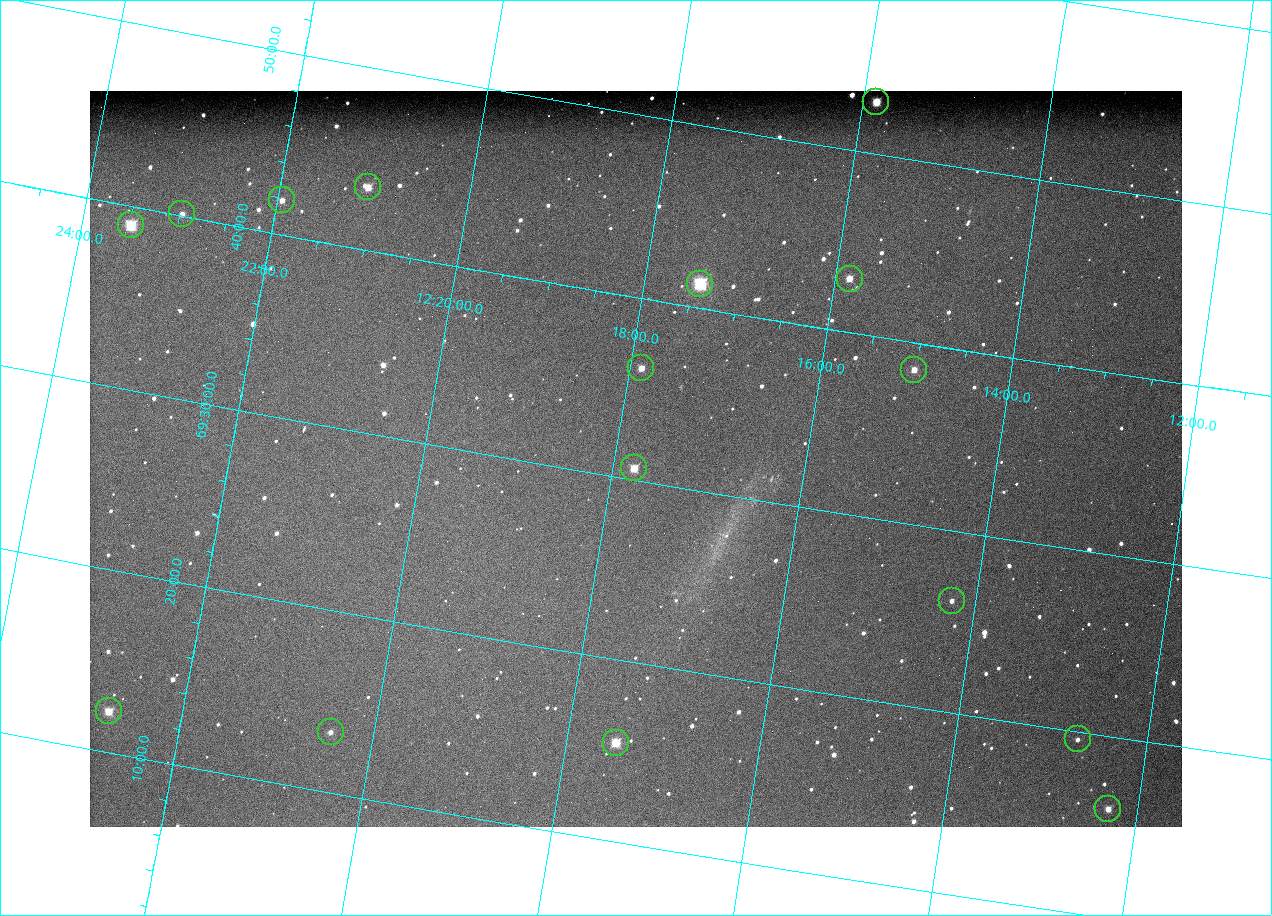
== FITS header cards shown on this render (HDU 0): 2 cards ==
NAXIS1  =                 1092
NAXIS2  =                  736

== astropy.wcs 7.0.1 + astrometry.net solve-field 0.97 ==
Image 1092 x 736 px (HDU 0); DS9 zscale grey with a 90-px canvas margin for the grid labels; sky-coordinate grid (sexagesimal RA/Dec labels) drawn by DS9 from the SOLVED WCS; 16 Tycho-2 reference stars matched to detected sources circled (green)
Header WCS: none
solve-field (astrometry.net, Tycho-2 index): SOLVED blind (the file carries no WCS)
Solved WCS: RA---TAN-SIP/DEC--TAN-SIP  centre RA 12:17:47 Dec +69:31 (184.44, +69.52 deg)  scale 3.33 arcsec/px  FOV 60.6' x 40.8'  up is +10 deg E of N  parity normal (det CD < 0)
(file carries no celestial WCS; the grid is the blind solution)
Tycho-2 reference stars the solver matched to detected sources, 16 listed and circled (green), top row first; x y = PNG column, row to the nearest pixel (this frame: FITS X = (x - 90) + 1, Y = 736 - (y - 91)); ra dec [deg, ICRS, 3 dp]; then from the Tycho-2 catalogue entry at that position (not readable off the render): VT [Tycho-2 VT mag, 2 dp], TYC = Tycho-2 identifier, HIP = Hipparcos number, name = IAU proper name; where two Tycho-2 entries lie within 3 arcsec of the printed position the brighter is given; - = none
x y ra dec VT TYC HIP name
876 102 183.964 +69.881 10.14 4393-1229-1 - -
368 187 185.268 +69.724 10.50 4394-1059-1 - -
282 200 185.487 +69.698 11.70 4394-727-1 - -
182 214 185.742 +69.669 11.46 4394-1693-1 - -
131 225 185.870 +69.649 9.16 4394-643-1 - -
850 279 183.961 +69.716 10.82 4393-1207-1 - -
700 284 184.352 +69.689 8.44 4394-1091-1 - -
641 368 184.469 +69.603 10.95 4394-1219-1 - -
914 370 183.753 +69.642 11.35 4393-1633-1 - -
634 468 184.444 +69.511 10.59 4394-761-1 59946 -
952 601 183.561 +69.436 12.42 4393-1344-1 - -
109 711 185.688 +69.204 10.42 4394-829-1 - -
331 732 185.110 +69.222 11.83 4394-863-1 - -
1078 739 183.181 +69.326 12.40 4393-1358-1 - -
616 743 184.373 +69.257 9.97 4394-1482-1 - -
1108 809 183.075 +69.267 12.15 4393-1346-1 - -